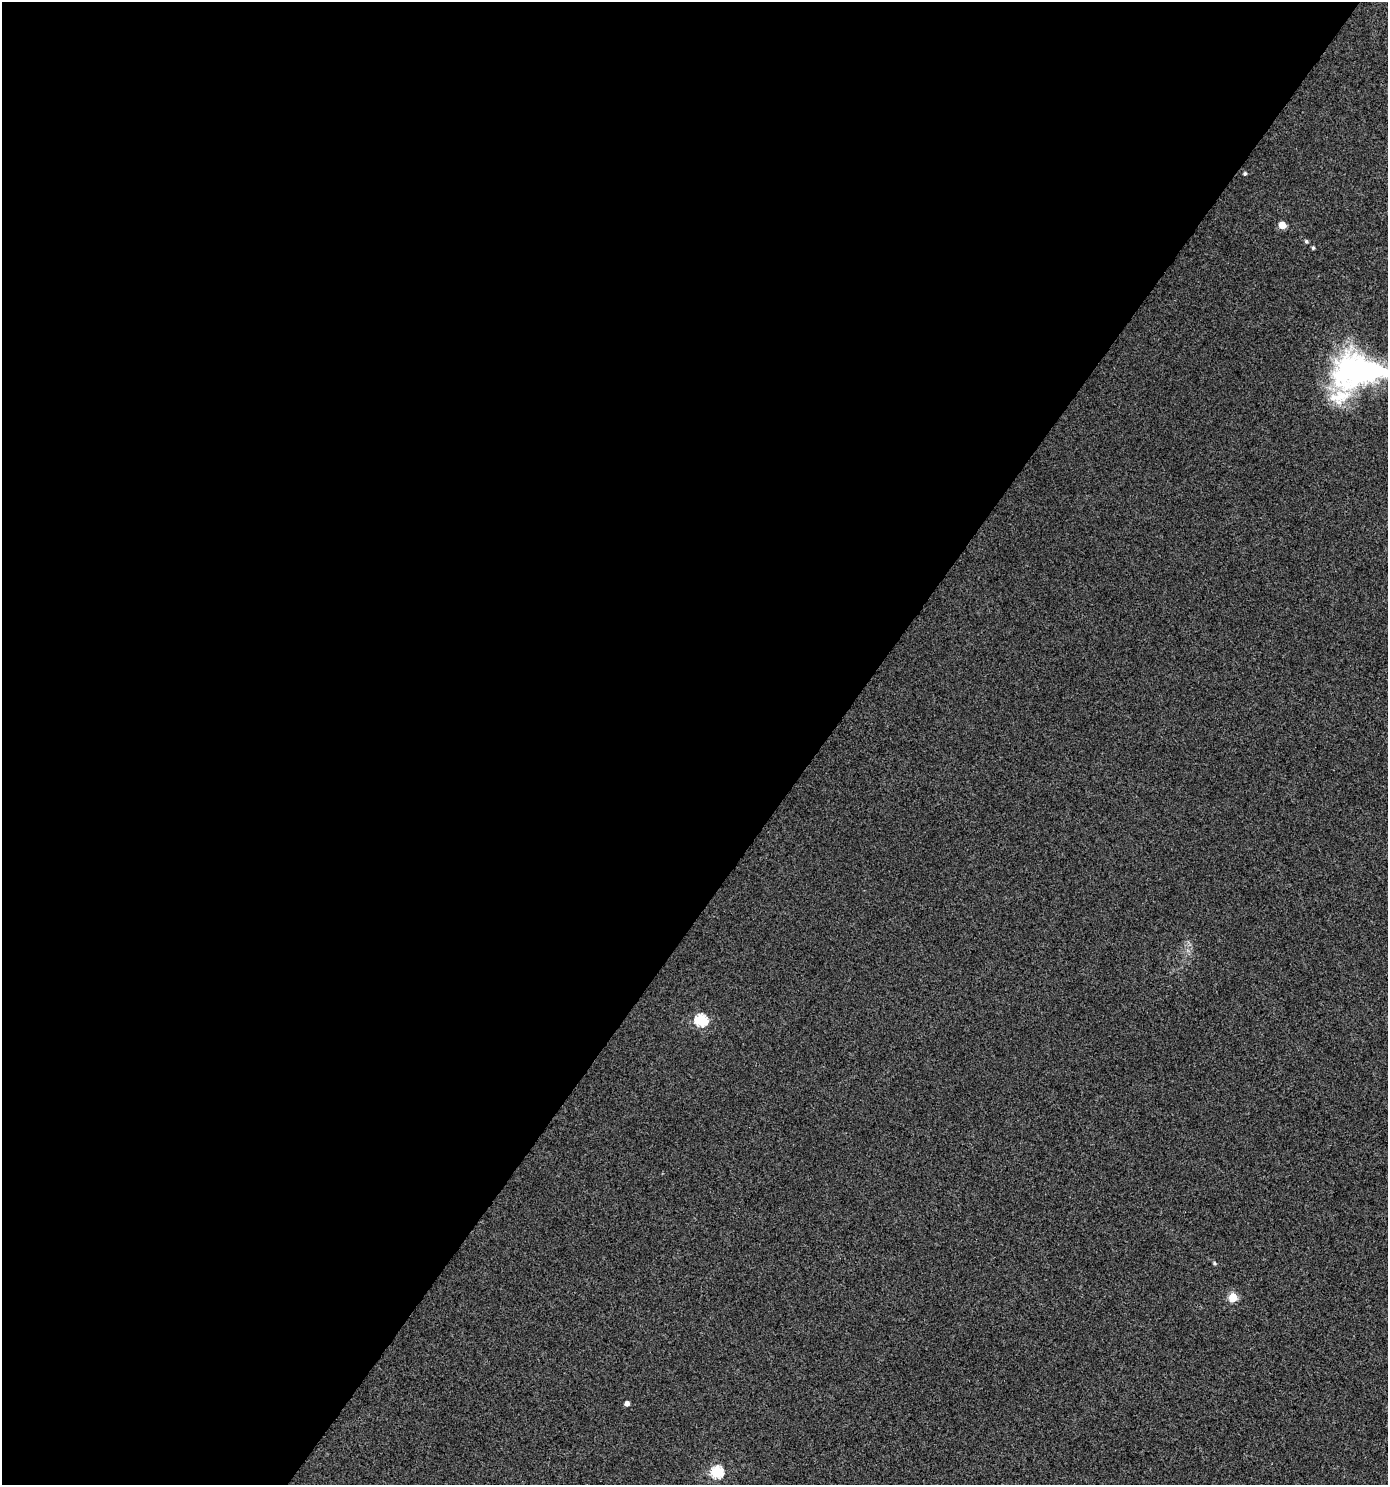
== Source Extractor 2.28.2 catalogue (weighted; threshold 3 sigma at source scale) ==
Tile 5 of 4 x 4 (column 1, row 2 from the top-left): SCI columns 225-1610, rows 3010-4492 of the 6058 x 6012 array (HDU 1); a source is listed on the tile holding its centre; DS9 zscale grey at full resolution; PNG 1390 x 1487 px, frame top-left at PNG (2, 2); no overlay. Shown black and unused: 59% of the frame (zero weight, under 3 of 4 exposures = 5% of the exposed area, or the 3 px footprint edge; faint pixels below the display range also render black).
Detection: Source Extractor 2.28.2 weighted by HDU 2 'WHT'; one run over the whole footprint, this tile lists its part. Background 0.00357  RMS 0.004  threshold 0.0181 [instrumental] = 3 sigma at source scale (4.5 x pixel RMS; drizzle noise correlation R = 1.50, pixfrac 1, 0.0396/0.0396 arcsec/px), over >= 5 px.
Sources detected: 11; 1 inside a brighter listed object's ellipse — not listed separately; the other 10 listed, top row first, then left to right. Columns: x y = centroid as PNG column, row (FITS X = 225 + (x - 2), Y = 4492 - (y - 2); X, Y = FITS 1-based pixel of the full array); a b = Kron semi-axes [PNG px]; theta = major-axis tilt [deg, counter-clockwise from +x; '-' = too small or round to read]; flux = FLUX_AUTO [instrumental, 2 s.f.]
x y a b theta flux
1245 173 4 4 - 0.65
1282 225 5 5 - 6.5
1306 241 5 4 - 0.68
1313 248 4 4 - 0.63
1362 372 95 39 -6 89
701 1020 6 6 - 43
1215 1263 5 4 - 0.57
1233 1298 5 5 - 14
627 1403 4 4 - 1.9
717 1472 6 6 - 39
Isophote crosses this tile's border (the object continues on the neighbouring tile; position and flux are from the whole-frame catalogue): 1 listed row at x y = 1362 372